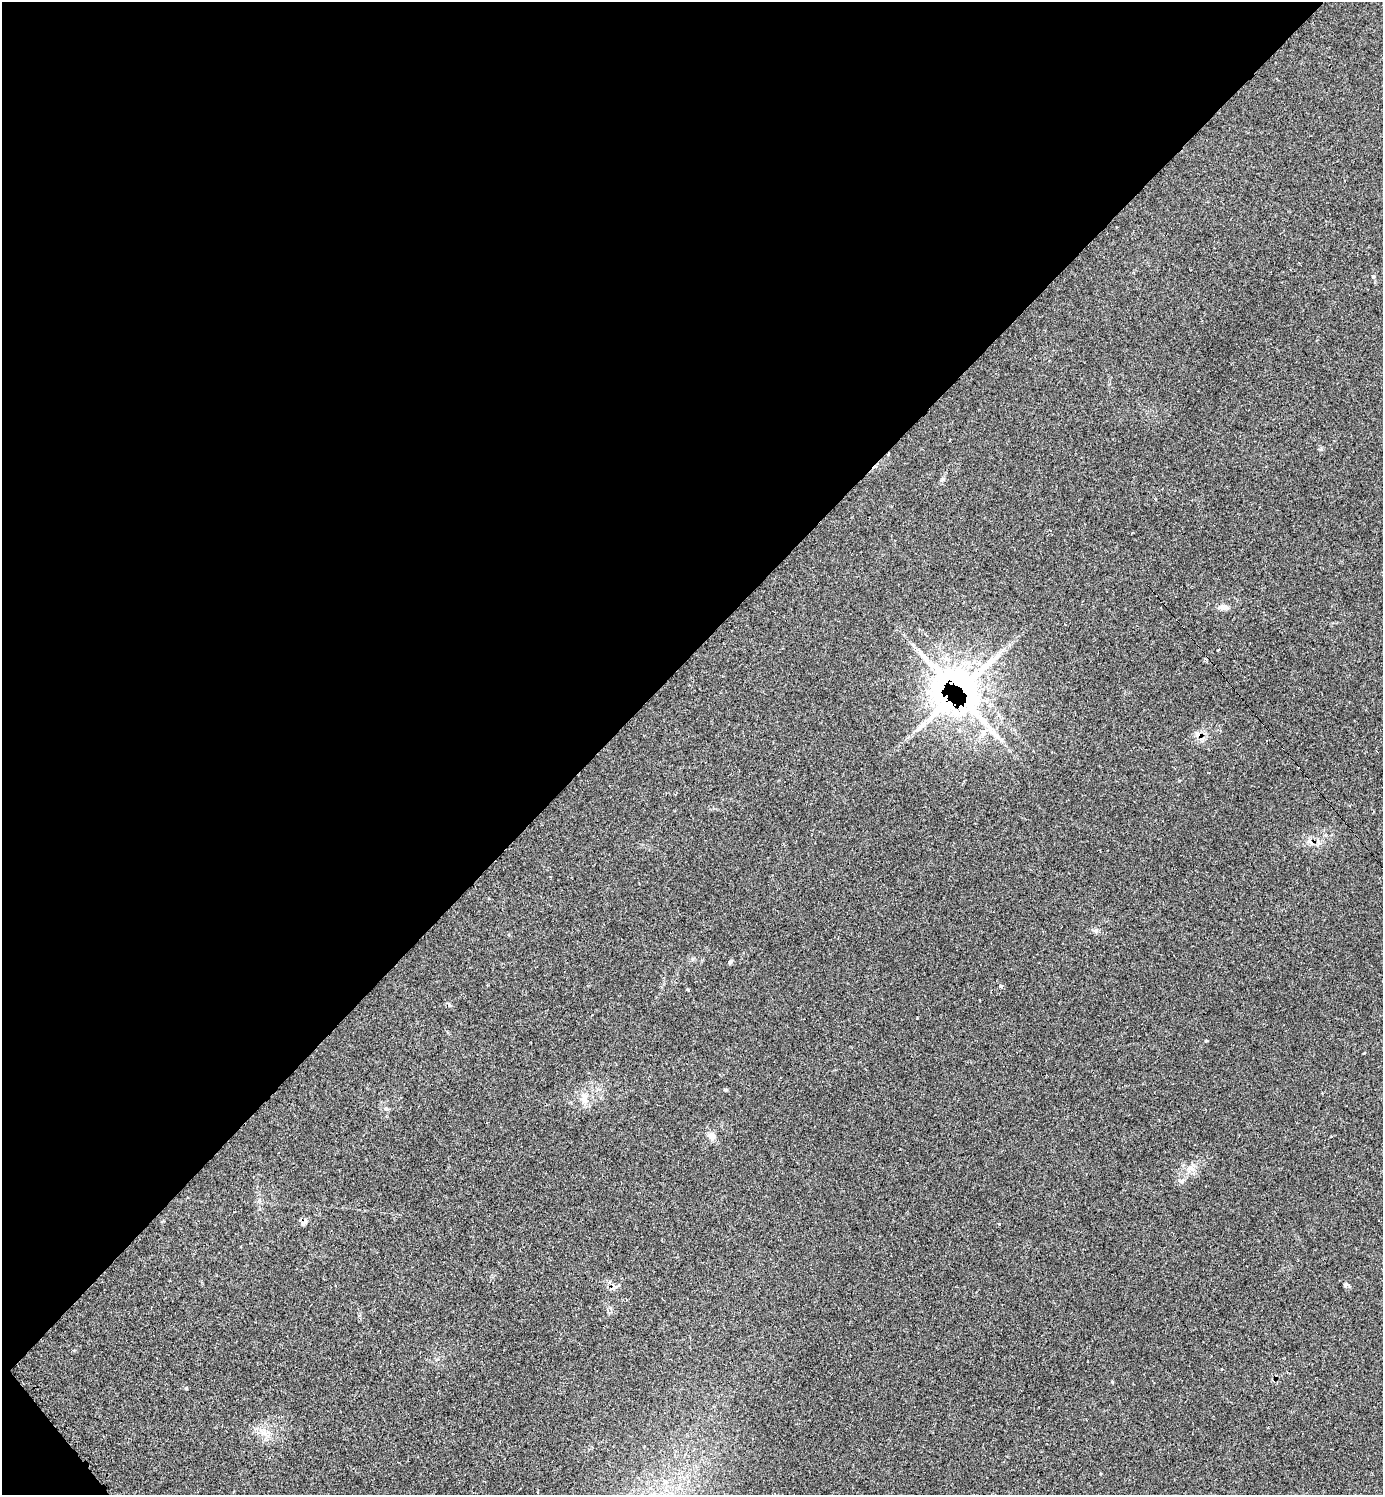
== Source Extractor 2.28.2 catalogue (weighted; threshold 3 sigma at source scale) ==
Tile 5 of 4 x 4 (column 1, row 2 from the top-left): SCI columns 295-1675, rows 2988-4480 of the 5985 x 5985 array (HDU 1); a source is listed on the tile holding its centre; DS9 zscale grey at full resolution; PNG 1385 x 1497 px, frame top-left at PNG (2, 2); no overlay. Shown black and unused: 44% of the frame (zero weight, under 2 of 3 exposures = <1% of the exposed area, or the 3 px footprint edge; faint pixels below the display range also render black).
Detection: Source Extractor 2.28.2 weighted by HDU 2 'WHT'; one run over the whole footprint, this tile lists its part. Background 0.0626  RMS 0.0057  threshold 0.0257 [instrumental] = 3 sigma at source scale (4.5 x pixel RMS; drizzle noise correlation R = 1.50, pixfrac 1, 0.05/0.05 arcsec/px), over >= 5 px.
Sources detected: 23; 2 cosmic-ray / hot-pixel residue — not listed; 1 inside a brighter listed object's ellipse — not listed separately; the other 20 listed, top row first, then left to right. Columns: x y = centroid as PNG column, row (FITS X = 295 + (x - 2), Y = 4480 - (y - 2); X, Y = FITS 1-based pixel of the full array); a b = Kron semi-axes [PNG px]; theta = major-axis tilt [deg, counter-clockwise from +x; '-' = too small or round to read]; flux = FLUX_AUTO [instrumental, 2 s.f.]
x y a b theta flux
1373 276 5 4 - 0.66
942 480 9 3 44 0.99
1223 607 15 7 4 3
964 686 91 52 -52 220
1198 734 10 8 0 4.1
1318 842 7 4 -71 1.3
730 962 7 4 61 1
1001 986 5 4 - 1.9
1206 1041 5 3 - 0.48
726 1090 5 5 - 0.7
584 1098 20 10 88 6.1
386 1109 6 4 -2 0.98
711 1136 11 10 - 3.7
1190 1168 14 11 10 5.2
1182 1181 8 6 2 1.6
305 1222 11 5 56 1.5
999 1224 3 3 - 0.56
1345 1285 6 5 - 1.1
1222 1369 3 3 - 0.61
264 1433 11 9 13 4.2
Overlapping masked pixels (flux is a lower limit): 3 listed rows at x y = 964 686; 1198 734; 305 1222
Unlisted compact peaks at least as high as the median listed source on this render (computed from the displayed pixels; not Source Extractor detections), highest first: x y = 1112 1382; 1364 1053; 1096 930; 687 989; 917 1018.